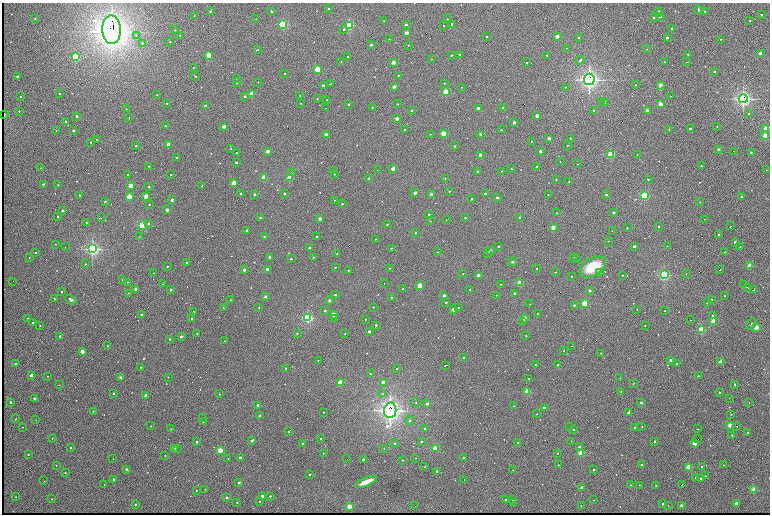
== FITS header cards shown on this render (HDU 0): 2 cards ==
NAXIS1  =                 1536 /fastest changing axis
NAXIS2  =                 1024 /next to fastest changing axis

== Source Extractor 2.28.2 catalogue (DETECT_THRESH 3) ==
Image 1536 x 1024 px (HDU 0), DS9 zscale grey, zoomed out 1/2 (1 PNG px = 2 x 2 image px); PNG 772 x 516 px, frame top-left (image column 1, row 1023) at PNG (2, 3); each listed source drawn as its Kron ellipse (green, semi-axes under 4 px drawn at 4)
Background 754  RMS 21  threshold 64.1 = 3 sigma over >= 5 px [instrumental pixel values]
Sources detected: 662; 102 cannot appear on this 1/2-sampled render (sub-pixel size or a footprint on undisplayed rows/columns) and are neither listed nor drawn; of the other 560, the 500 brightest by FLUX_AUTO listed and drawn (60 fainter detections omitted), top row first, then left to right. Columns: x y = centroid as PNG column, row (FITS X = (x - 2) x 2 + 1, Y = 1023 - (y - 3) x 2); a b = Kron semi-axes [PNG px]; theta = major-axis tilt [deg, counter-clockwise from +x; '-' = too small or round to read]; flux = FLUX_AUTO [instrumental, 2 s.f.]
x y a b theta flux
328 9 2 2 - 1.1e+04
698 10 4 2 - 5.4e+03
210 11 3 2 - 4.7e+03
272 11 2 2 - 1.4e+04
705 11 2 2 - 1.3e+04
658 12 4 2 - 6.2e+03
761 14 2 2 - 1.1e+04
194 16 2 2 - 3.0e+03
660 16 2 2 - 4.5e+04
654 17 2 2 - 5.0e+03
35 19 2 2 - 4.6e+03
256 19 2 2 - 2.2e+03
447 19 2 1 - 2.5e+03
383 21 2 1 - 2.1e+03
750 21 2 2 - 1.0e+04
283 24 3 3 - 7.3e+05
452 24 2 2 - 1.8e+04
349 25 3 3 - 7.3e+05
406 25 2 2 - 2.4e+04
444 25 2 2 - 5.2e+03
344 29 2 2 - 9.6e+03
672 29 2 2 - 2.2e+04
112 30 14 9 -88 7.6e+06
175 30 3 2 - 2.8e+03
407 33 2 2 - 1.2e+05
136 35 3 3 - 5.1e+03
180 35 3 3 - 2.8e+03
487 36 2 2 - 4.7e+03
557 37 2 2 - 9.3e+04
579 37 2 2 - 1.0e+04
667 37 2 2 - 2.5e+04
389 39 2 2 - 2.6e+03
721 39 2 2 - 3.0e+03
170 42 3 2 - 2.8e+03
142 43 3 3 - 6.1e+03
371 45 2 2 - 3.2e+04
408 45 2 2 - 5.6e+03
566 48 2 2 - 1.7e+03
258 49 3 2 - 2.1e+03
647 49 3 2 - 1.7e+03
760 53 2 2 - 6.9e+04
688 54 2 2 - 2.5e+03
208 55 2 2 - 3.4e+05
451 55 2 2 - 8.8e+03
460 55 2 2 - 2.9e+04
547 55 2 2 - 4.6e+03
75 57 3 2 - 5.5e+05
348 57 2 2 - 2.5e+04
431 59 2 2 - 3.9e+03
580 60 4 3 - 6.0e+03
341 61 2 1 - 2.6e+03
393 62 2 2 - 1.3e+05
664 62 2 1 - 1.9e+03
687 62 3 1 - 3.0e+03
526 63 2 2 - 4.5e+03
193 67 2 2 - 1.6e+03
317 69 2 2 - 4.2e+05
715 72 2 2 - 1.2e+04
284 74 2 1 - 2.8e+03
398 75 2 2 - 6.4e+03
17 76 2 2 - 2.7e+04
195 76 4 2 - 3.5e+03
236 79 2 2 - 3.3e+03
589 79 5 5 - 2.2e+06
237 82 2 2 - 1.3e+04
258 82 2 1 - 2.1e+03
444 83 2 2 - 4.7e+03
330 84 3 1 - 2.0e+03
323 85 2 2 - 7.2e+03
636 85 2 2 - 2.9e+03
660 85 2 2 - 1.4e+05
394 87 2 2 - 8.1e+04
462 87 2 2 - 3.4e+03
565 87 2 2 - 3.0e+03
446 92 2 2 - 3.7e+05
59 94 2 2 - 5.0e+03
252 94 2 2 - 3.2e+05
157 95 2 2 - 4.8e+03
20 96 2 2 - 2.1e+03
245 96 2 2 - 9.6e+03
300 96 2 2 - 1.9e+03
671 96 2 1 - 2.2e+03
317 99 2 2 - 3.2e+03
327 99 2 2 - 7.2e+03
743 99 4 4 - 1.5e+06
601 101 2 1 - 5.3e+03
167 103 2 2 - 5.3e+03
301 103 2 2 - 2.3e+03
605 103 3 1 - 7.1e+03
348 104 2 2 - 1.2e+04
398 104 2 2 - 2.1e+03
660 104 2 2 - 1.6e+05
205 106 2 2 - 6.9e+04
372 107 2 2 - 2.5e+03
326 108 2 1 - 5.3e+03
478 108 2 2 - 4.1e+04
503 108 2 2 - 2.0e+04
126 109 2 1 - 2.1e+03
412 110 2 2 - 1.1e+04
594 110 2 2 - 1.7e+04
647 110 2 2 - 9.3e+04
19 111 2 2 - 5.4e+03
749 114 2 2 - 4.7e+03
4 115 2 2 - 5.9e+04
76 116 2 2 - 2.0e+04
537 116 2 2 - 1.2e+05
129 117 2 2 - 1.7e+03
397 119 2 2 - 1.0e+05
65 121 2 2 - 9.0e+03
514 123 2 2 - 8.1e+04
165 126 2 2 - 9.4e+03
224 126 2 2 - 9.7e+04
717 126 2 2 - 3.8e+03
690 129 2 2 - 2.5e+04
766 129 2 2 - 2.3e+05
56 130 2 2 - 1.8e+03
73 130 2 2 - 2.5e+04
404 130 2 2 - 5.6e+03
501 130 2 2 - 4.3e+03
669 130 3 2 - 1.8e+03
430 134 2 2 - 2.5e+03
443 134 2 2 - 2.7e+05
481 134 2 2 - 9.4e+04
326 135 2 2 - 1.0e+05
765 135 2 2 - 1.7e+05
549 138 2 2 - 5.9e+04
570 138 2 2 - 2.6e+03
97 139 2 2 - 8.1e+03
531 141 2 1 - 2.2e+03
91 142 2 1 - 2.7e+03
168 145 2 2 - 2.1e+05
568 145 2 2 - 2.8e+03
136 146 2 2 - 1.1e+04
455 146 2 2 - 1.1e+04
231 149 2 2 - 4.2e+03
718 149 2 2 - 2.5e+04
267 151 2 2 - 9.9e+04
540 151 2 2 - 7.1e+04
733 151 2 1 - 4.0e+03
751 152 2 2 - 1.4e+04
236 153 2 2 - 3.1e+03
611 154 2 2 - 5.0e+05
481 155 2 2 - 1.4e+05
637 155 2 1 - 1.8e+03
176 157 2 2 - 5.7e+03
236 162 2 2 - 1.9e+04
560 162 2 1 - 2.0e+03
578 164 2 1 - 2.2e+03
149 166 2 1 - 2.1e+03
701 166 2 2 - 5.5e+03
537 167 2 2 - 1.2e+04
41 168 2 2 - 4.9e+03
393 169 2 2 - 1.1e+05
512 169 2 2 - 3.3e+03
334 170 4 1 - 6.5e+03
377 170 2 1 - 2.0e+03
767 170 2 2 - 3.1e+03
501 171 2 2 - 2.2e+03
478 172 2 2 - 5.4e+04
291 173 3 2 - 2.1e+03
334 174 2 2 - 1.9e+03
127 175 2 2 - 7.6e+03
171 175 2 2 - 7.1e+03
264 178 2 2 - 3.3e+05
290 178 2 2 - 2.8e+05
369 178 2 2 - 2.4e+04
445 178 2 2 - 2.1e+03
648 179 2 2 - 8.2e+03
556 180 2 2 - 5.3e+03
569 182 2 2 - 2.9e+03
234 183 2 2 - 2.2e+05
43 184 2 2 - 2.0e+04
58 185 2 2 - 9.3e+03
130 186 2 2 - 2.3e+05
202 186 2 2 - 3.5e+03
149 187 2 2 - 6.9e+03
449 191 2 2 - 1.8e+03
241 193 2 2 - 1.2e+04
415 193 2 2 - 4.0e+04
285 194 2 2 - 2.2e+04
485 194 2 2 - 4.8e+04
548 194 2 2 - 3.5e+03
80 195 2 2 - 1.1e+04
254 195 2 2 - 3.3e+04
432 195 2 2 - 1.2e+05
606 195 2 2 - 2.3e+04
146 196 2 2 - 1.5e+05
645 196 3 3 - 7.5e+05
129 197 2 2 - 3.3e+05
741 197 2 2 - 8.2e+03
497 198 2 2 - 2.9e+04
472 199 2 2 - 1.3e+04
172 200 2 2 - 6.4e+04
334 200 2 2 - 2.0e+03
105 202 2 2 - 1.3e+04
700 202 3 2 - 2.7e+03
149 204 2 2 - 4.9e+03
342 204 2 2 - 1.0e+04
167 210 2 2 - 4.6e+04
62 211 2 2 - 3.3e+04
614 212 2 2 - 2.4e+04
556 213 2 2 - 4.0e+03
429 214 2 2 - 9.8e+03
58 216 2 2 - 1.3e+04
519 217 2 2 - 1.3e+04
101 218 2 2 - 3.3e+03
260 218 2 2 - 3.2e+04
465 218 2 2 - 6.0e+03
320 219 2 2 - 7.3e+04
704 219 2 1 - 2.0e+03
446 220 2 1 - 2.1e+03
430 221 2 1 - 2.9e+03
86 222 2 2 - 3.2e+03
149 223 2 2 - 9.6e+03
387 224 2 2 - 6.8e+03
142 225 3 3 - 6.2e+05
659 226 2 1 - 2.3e+03
731 226 2 1 - 3.3e+03
553 228 2 2 - 1.5e+05
627 228 2 2 - 4.8e+03
247 230 2 2 - 1.6e+04
612 231 2 2 - 2.9e+03
416 233 2 2 - 3.2e+03
719 234 2 2 - 1.5e+04
264 236 2 2 - 3.1e+03
317 236 2 2 - 1.3e+04
139 237 2 2 - 1.6e+03
375 239 2 1 - 2.2e+03
608 241 2 1 - 2.6e+03
735 242 2 2 - 4.7e+04
55 244 2 1 - 2.9e+03
499 246 2 2 - 8.5e+03
634 246 2 2 - 4.0e+04
667 246 2 2 - 4.5e+03
65 247 2 2 - 1.9e+03
740 247 2 1 - 2.2e+03
309 248 2 2 - 8.6e+03
391 248 2 2 - 8.8e+03
92 249 4 4 - 1.3e+06
490 251 2 2 - 5.9e+04
35 252 2 2 - 8.5e+03
437 252 2 1 - 2.4e+03
725 252 2 2 - 4.9e+03
488 253 2 2 - 1.5e+04
337 254 2 2 - 3.3e+03
29 257 2 2 - 2.5e+03
269 257 2 2 - 3.3e+04
313 257 3 2 - 3.1e+03
574 257 2 2 - 2.0e+03
577 258 2 2 - 4.8e+03
291 259 2 2 - 9.5e+03
187 262 2 2 - 9.3e+03
512 262 4 4 - 5.8e+03
85 264 2 2 - 3.5e+03
750 265 2 2 - 2.4e+05
167 266 2 2 - 3.1e+03
335 267 2 2 - 3.0e+03
593 267 14 8 29 1.4e+05
389 268 2 2 - 2.7e+03
537 268 2 2 - 2.6e+03
267 269 2 2 - 3.3e+04
244 270 2 2 - 4.3e+04
348 270 2 2 - 6.1e+03
720 270 2 2 - 1.7e+04
555 272 2 2 - 2.1e+03
153 273 2 2 - 3.2e+03
599 273 2 2 - 8.8e+03
463 274 2 2 - 3.9e+03
686 274 2 2 - 2.0e+03
478 275 2 2 - 6.7e+04
622 275 2 2 - 4.0e+03
664 275 3 3 - 9.1e+05
572 276 2 1 - 2.2e+03
123 280 2 2 - 1.7e+04
13 281 2 1 - 2.5e+03
127 282 2 1 - 2.2e+03
520 283 2 2 - 3.4e+05
163 284 3 2 - 1.8e+03
384 284 2 1 - 3.3e+03
500 284 2 1 - 1.9e+03
744 284 2 1 - 3.2e+03
420 286 2 2 - 2.5e+05
403 288 2 2 - 3.3e+03
748 288 4 1 - 1.0e+04
136 289 2 2 - 8.0e+04
470 289 2 1 - 2.0e+03
170 290 3 2 - 3.9e+03
754 290 3 2 - 8.4e+03
61 291 2 2 - 8.9e+03
590 291 2 2 - 3.8e+04
128 293 3 2 - 1.9e+03
515 293 2 2 - 3.7e+04
335 295 2 2 - 1.2e+04
496 295 2 2 - 3.1e+03
444 296 2 2 - 5.2e+04
725 296 2 2 - 5.3e+03
265 297 2 2 - 3.4e+04
391 297 2 2 - 5.1e+03
54 298 3 1 - 3.4e+03
711 299 2 2 - 3.2e+03
71 300 6 3 -33 1.2e+04
230 300 2 2 - 5.0e+03
329 300 4 4 - 5.8e+03
446 302 2 2 - 8.8e+03
585 303 2 2 - 5.3e+05
707 303 2 2 - 7.4e+03
530 304 2 1 - 1.7e+03
574 305 2 2 - 1.2e+04
259 307 2 2 - 4.1e+03
373 307 2 2 - 3.1e+03
223 308 3 2 - 2.3e+03
458 308 2 1 - 3.0e+03
454 309 2 2 - 1.1e+05
637 310 2 1 - 3.7e+03
194 311 2 2 - 1.7e+03
325 311 3 3 - 4.4e+03
665 311 2 2 - 3.4e+03
333 314 2 2 - 1.5e+05
537 314 2 2 - 2.4e+03
141 315 2 2 - 7.5e+03
712 316 2 2 - 2.4e+04
28 318 2 2 - 4.7e+03
192 318 2 2 - 4.8e+03
307 318 3 3 - 9.2e+05
335 318 2 2 - 2.6e+03
524 318 2 2 - 1.3e+05
366 319 2 1 - 2.3e+03
691 320 2 1 - 3.4e+03
713 321 2 2 - 3.4e+05
33 322 2 2 - 7.1e+03
522 322 2 2 - 1.8e+03
751 324 6 3 55 4.7e+03
40 325 2 2 - 3.6e+03
376 325 2 2 - 1.0e+04
645 325 2 1 - 2.5e+03
756 327 2 2 - 3.3e+05
701 330 2 2 - 5.5e+05
369 331 2 2 - 2.4e+04
197 333 2 2 - 4.0e+03
297 334 2 2 - 5.9e+03
345 334 2 2 - 3.6e+03
60 336 3 3 - 6.8e+03
526 336 2 2 - 2.6e+03
181 337 2 2 - 2.6e+04
170 339 2 2 - 1.1e+04
224 341 2 2 - 2.3e+03
107 346 2 2 - 3.6e+03
571 346 2 1 - 9.8e+03
564 350 2 2 - 3.7e+03
82 351 2 2 - 1.5e+05
601 353 2 2 - 3.4e+03
464 358 2 2 - 1.0e+04
318 360 2 2 - 3.2e+03
670 360 2 2 - 4.3e+04
720 362 2 2 - 1.5e+05
15 364 2 2 - 1.9e+04
676 364 2 2 - 6.0e+03
445 365 4 1 - 1.4e+04
535 365 2 2 - 6.1e+03
558 365 2 2 - 8.2e+03
141 367 2 2 - 7.9e+03
286 368 2 2 - 5.6e+03
396 369 2 2 - 2.0e+03
370 374 2 2 - 8.8e+03
31 375 2 2 - 8.3e+04
47 376 2 2 - 2.4e+03
698 376 2 2 - 1.1e+04
120 377 2 2 - 2.5e+04
168 377 2 2 - 4.5e+03
620 378 2 1 - 2.2e+03
529 379 2 2 - 1.2e+04
340 382 2 2 - 3.5e+05
384 382 2 2 - 1.4e+05
633 383 4 2 - 1.9e+03
735 384 2 2 - 1.2e+04
59 385 2 2 - 2.0e+03
527 392 2 2 - 3.6e+05
621 392 2 1 - 2.1e+03
719 392 2 2 - 1.8e+04
114 393 2 2 - 1.1e+04
219 394 2 2 - 3.9e+03
383 394 3 3 - 3.0e+03
145 396 2 2 - 9.3e+04
34 398 2 2 - 2.6e+04
729 398 2 1 - 2.4e+03
11 402 2 2 - 4.1e+04
416 402 2 1 - 6.0e+03
641 403 2 2 - 3.7e+04
749 403 2 2 - 2.7e+03
427 404 2 2 - 3.7e+04
258 405 2 2 - 6.2e+04
514 406 2 2 - 2.2e+03
544 408 2 2 - 2.7e+04
390 410 8 6 82 2.9e+06
93 411 2 2 - 6.8e+03
324 412 2 2 - 2.4e+03
628 413 2 2 - 1.7e+04
537 414 2 1 - 1.9e+03
731 414 2 2 - 5.1e+03
259 415 2 2 - 8.9e+03
202 417 2 2 - 3.9e+03
16 419 2 2 - 7.7e+03
36 420 2 2 - 2.1e+03
410 421 4 4 - 5.5e+03
203 422 2 2 - 5.3e+03
730 425 2 2 - 1.8e+05
151 426 2 2 - 3.4e+03
737 426 3 1 - 9.1e+03
22 427 2 2 - 2.2e+03
570 427 2 2 - 1.4e+04
635 427 2 2 - 3.4e+04
642 427 2 2 - 2.0e+03
171 429 2 2 - 3.2e+03
425 429 2 2 - 1.8e+04
573 429 2 2 - 7.4e+03
698 429 2 1 - 2.7e+03
289 431 2 2 - 3.7e+03
747 432 2 2 - 3.0e+03
732 435 2 2 - 2.8e+03
52 439 2 2 - 3.8e+03
321 439 2 2 - 8.7e+03
698 439 2 2 - 4.7e+03
252 440 3 2 - 8.1e+03
421 441 3 2 - 7.9e+03
571 441 2 1 - 1.9e+03
655 441 2 2 - 1.0e+04
197 442 2 2 - 4.5e+04
518 442 2 2 - 1.8e+03
302 443 2 2 - 6.6e+03
395 443 2 2 - 1.4e+04
695 443 2 2 - 1.8e+05
70 447 2 2 - 1.5e+04
579 447 2 2 - 1.3e+04
174 448 2 2 - 3.3e+04
384 448 2 2 - 1.8e+03
435 448 2 2 - 3.6e+05
177 449 2 2 - 1.9e+03
220 450 2 2 - 2.9e+05
323 453 2 2 - 1.7e+03
558 453 2 2 - 1.8e+03
581 453 2 2 - 4.5e+05
28 454 2 2 - 8.9e+03
165 456 2 1 - 2.2e+03
228 458 2 2 - 2.7e+03
240 458 2 2 - 3.1e+04
415 458 2 2 - 1.8e+03
463 458 2 2 - 2.1e+04
113 459 2 1 - 1.7e+03
347 459 2 1 - 5.6e+03
363 459 3 2 - 7.3e+03
402 460 2 2 - 2.4e+03
56 465 2 2 - 2.4e+03
558 465 2 2 - 5.8e+03
642 465 2 2 - 5.1e+04
723 465 2 2 - 4.3e+03
702 466 2 2 - 1.9e+04
425 467 2 2 - 1.4e+04
689 467 2 2 - 4.1e+05
126 469 2 2 - 5.1e+04
593 469 2 2 - 6.3e+03
513 470 2 1 - 1.8e+03
437 471 2 2 - 3.8e+04
65 473 2 2 - 8.0e+03
310 474 2 2 - 7.7e+03
706 476 2 2 - 1.3e+04
696 477 2 2 - 8.7e+03
700 478 2 2 - 1.9e+04
114 479 2 2 - 5.2e+04
464 479 2 1 - 5.9e+03
44 481 2 2 - 4.2e+03
366 482 11 3 21 5.0e+04
239 483 2 2 - 3.5e+04
104 485 2 2 - 2.1e+03
631 485 2 2 - 2.5e+03
639 485 2 2 - 1.8e+03
681 485 2 1 - 1.2e+04
656 486 2 2 - 7.0e+03
582 488 3 3 - 2.1e+04
205 489 2 2 - 2.8e+03
196 490 2 2 - 2.2e+03
754 490 2 2 - 3.9e+05
262 496 2 2 - 8.0e+04
270 496 2 2 - 1.4e+04
16 497 2 1 - 1.7e+03
227 498 2 2 - 2.8e+04
51 499 2 1 - 2.1e+03
505 499 2 2 - 5.6e+03
513 500 2 2 - 1.3e+04
594 500 2 2 - 2.9e+03
260 501 2 2 - 4.6e+03
237 502 2 2 - 6.1e+03
513 503 2 2 - 4.5e+03
736 503 2 2 - 7.4e+04
663 504 2 2 - 1.5e+04
135 505 2 2 - 1.3e+04
415 506 2 1 - 2.2e+03
581 506 2 2 - 3.0e+03
668 506 2 2 - 2.0e+03
681 506 2 2 - 9.6e+04
349 507 2 2 - 2.5e+05
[60 fainter detections neither listed nor drawn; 102 sub-pixel or undisplayed-footprint detections neither listed nor drawn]